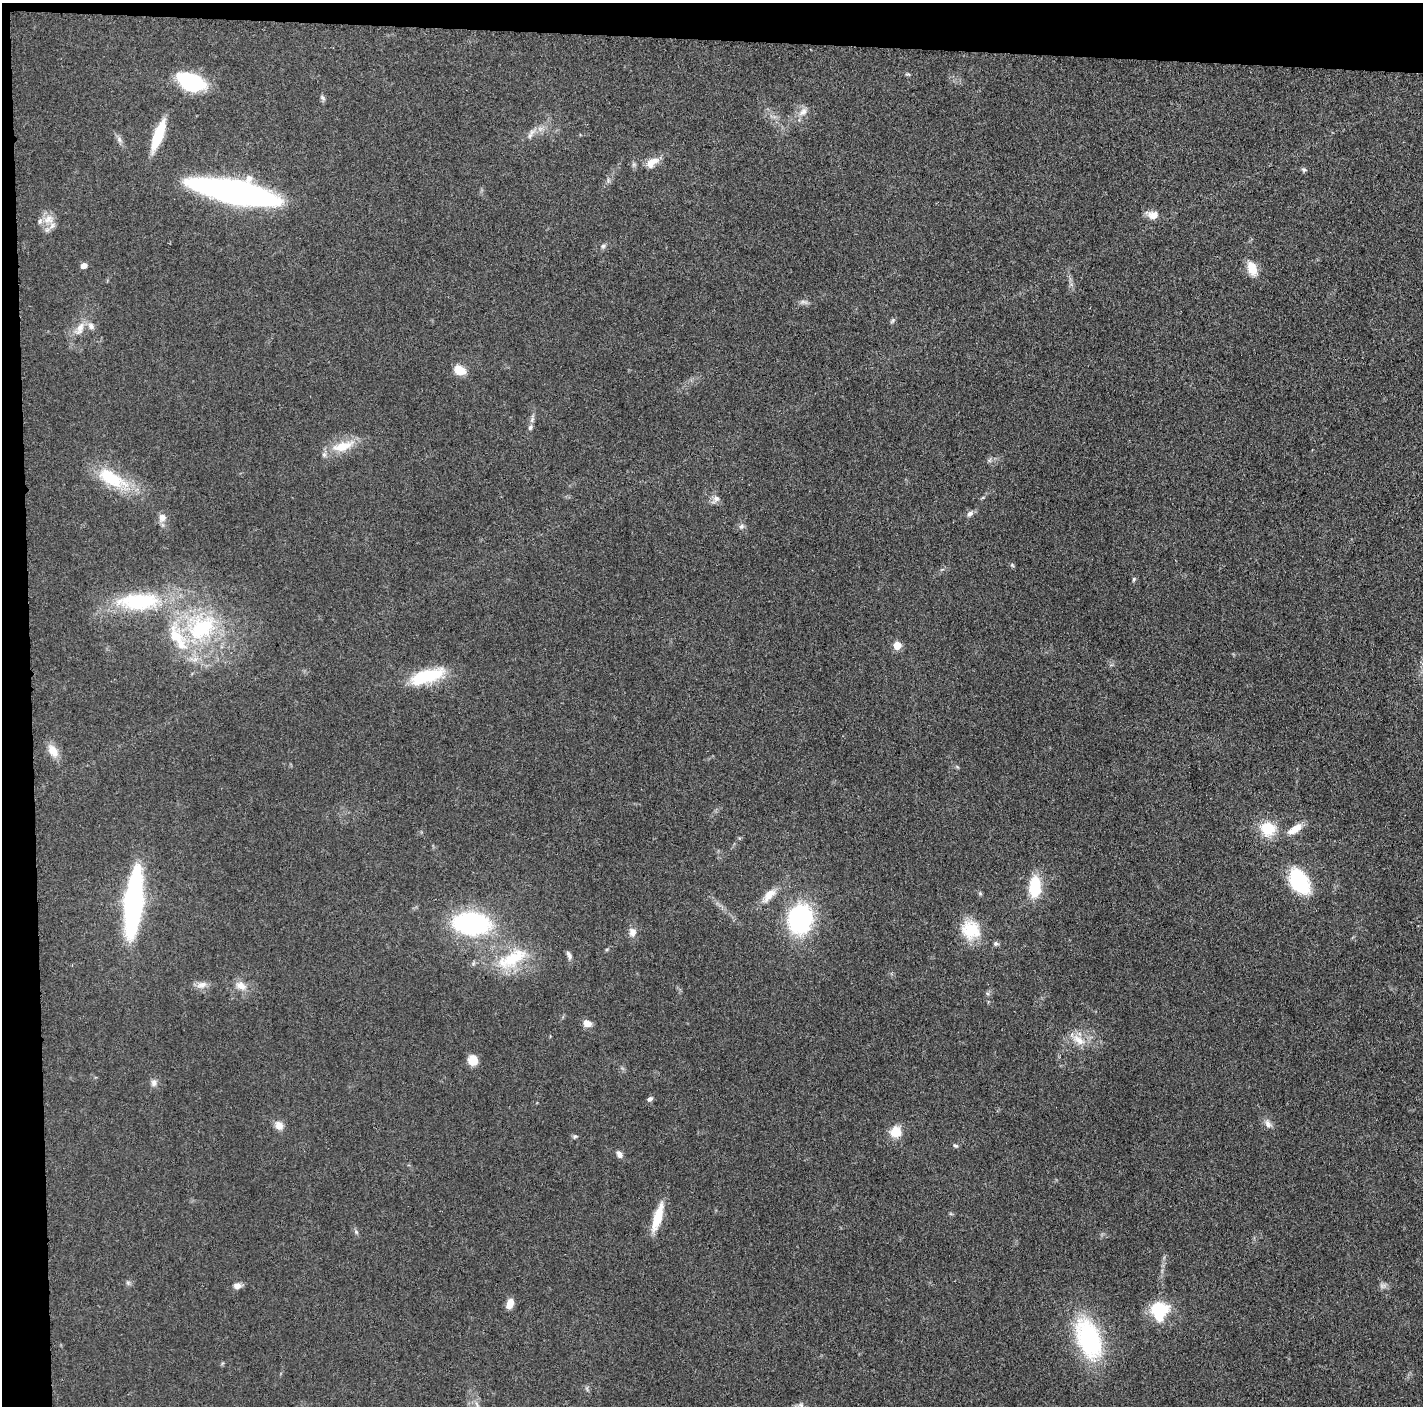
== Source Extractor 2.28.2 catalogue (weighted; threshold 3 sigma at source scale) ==
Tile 1 of 3 x 3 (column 1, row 1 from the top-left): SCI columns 6-1426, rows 2827-4230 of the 4272 x 4250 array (HDU 1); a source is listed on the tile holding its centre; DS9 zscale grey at full resolution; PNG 1425 x 1408 px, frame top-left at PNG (2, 3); no overlay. Shown black and unused: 5% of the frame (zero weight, under 3 of 5 exposures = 1% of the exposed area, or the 3 px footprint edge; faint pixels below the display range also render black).
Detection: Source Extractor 2.28.2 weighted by HDU 2 'WHT'; one run over the whole footprint, this tile lists its part. Background 0.0482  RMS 0.0054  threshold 0.0243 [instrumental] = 3 sigma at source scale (4.5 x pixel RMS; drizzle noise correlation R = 1.50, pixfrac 1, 0.05/0.05 arcsec/px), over >= 5 px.
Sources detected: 70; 2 too faint to see at this stretch — not listed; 2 inside a brighter listed object's ellipse — not listed separately; the other 66 listed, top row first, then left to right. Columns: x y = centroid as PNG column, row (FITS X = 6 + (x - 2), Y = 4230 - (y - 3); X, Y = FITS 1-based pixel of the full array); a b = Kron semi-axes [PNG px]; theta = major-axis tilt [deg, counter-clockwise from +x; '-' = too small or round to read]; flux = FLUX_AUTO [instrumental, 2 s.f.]
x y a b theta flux
908 74 6 4 -18 0.7
190 82 25 15 -20 47
323 98 9 4 -45 1.1
803 112 15 8 47 3.9
158 135 31 9 70 21
530 136 10 5 64 1.8
119 139 9 6 -75 1.8
652 162 18 10 36 5.7
1304 170 6 5 - 1.1
234 192 69 17 -11 230
1153 215 15 9 -10 4.9
48 219 15 11 15 6.1
603 246 6 6 - 1.1
84 266 7 6 - 2.5
1252 268 18 10 -72 8.5
893 320 8 4 59 0.97
91 326 10 8 -65 2.7
80 328 20 9 69 5.8
460 370 13 10 -26 7.8
530 427 7 5 68 1.3
343 446 32 12 16 14
112 478 47 19 -29 26
716 499 13 7 53 2.5
970 513 9 7 26 1.9
162 518 12 10 85 3.5
741 526 8 7 - 1.6
1012 565 6 4 -46 0.74
1134 579 7 4 61 0.84
138 601 56 22 1 46
202 628 41 28 34 55
897 645 6 6 - 9.6
426 676 41 14 16 29
53 751 17 10 -56 6.4
1268 829 18 16 -13 15
1295 829 20 9 34 6.2
1299 881 26 16 -59 39
1035 887 24 12 88 20
769 895 22 9 48 6.9
133 902 40 10 85 240
800 919 19 16 75 99
471 923 34 20 -6 82
970 930 24 22 -55 18
632 932 11 9 -79 3.5
996 943 7 6 - 1.3
569 955 12 5 -63 1.7
512 959 47 19 29 26
202 985 14 9 7 3.8
241 986 16 10 -27 5.1
587 1023 9 7 -21 4.6
1079 1040 22 10 -32 7.6
472 1060 11 10 - 6.6
154 1083 10 7 87 2.2
650 1099 7 6 - 1.4
1268 1124 12 8 -65 2.8
279 1125 11 9 -62 4.4
896 1132 12 12 - 9.9
575 1136 6 5 - 0.91
955 1146 7 5 -32 1
619 1154 9 6 -58 2.4
657 1217 35 9 73 13
356 1232 6 5 - 0.92
237 1286 10 7 4 2.7
510 1304 12 7 72 4.8
1159 1310 20 19 - 23
1089 1339 37 20 -70 74
801 1405 7 5 -46 1.4